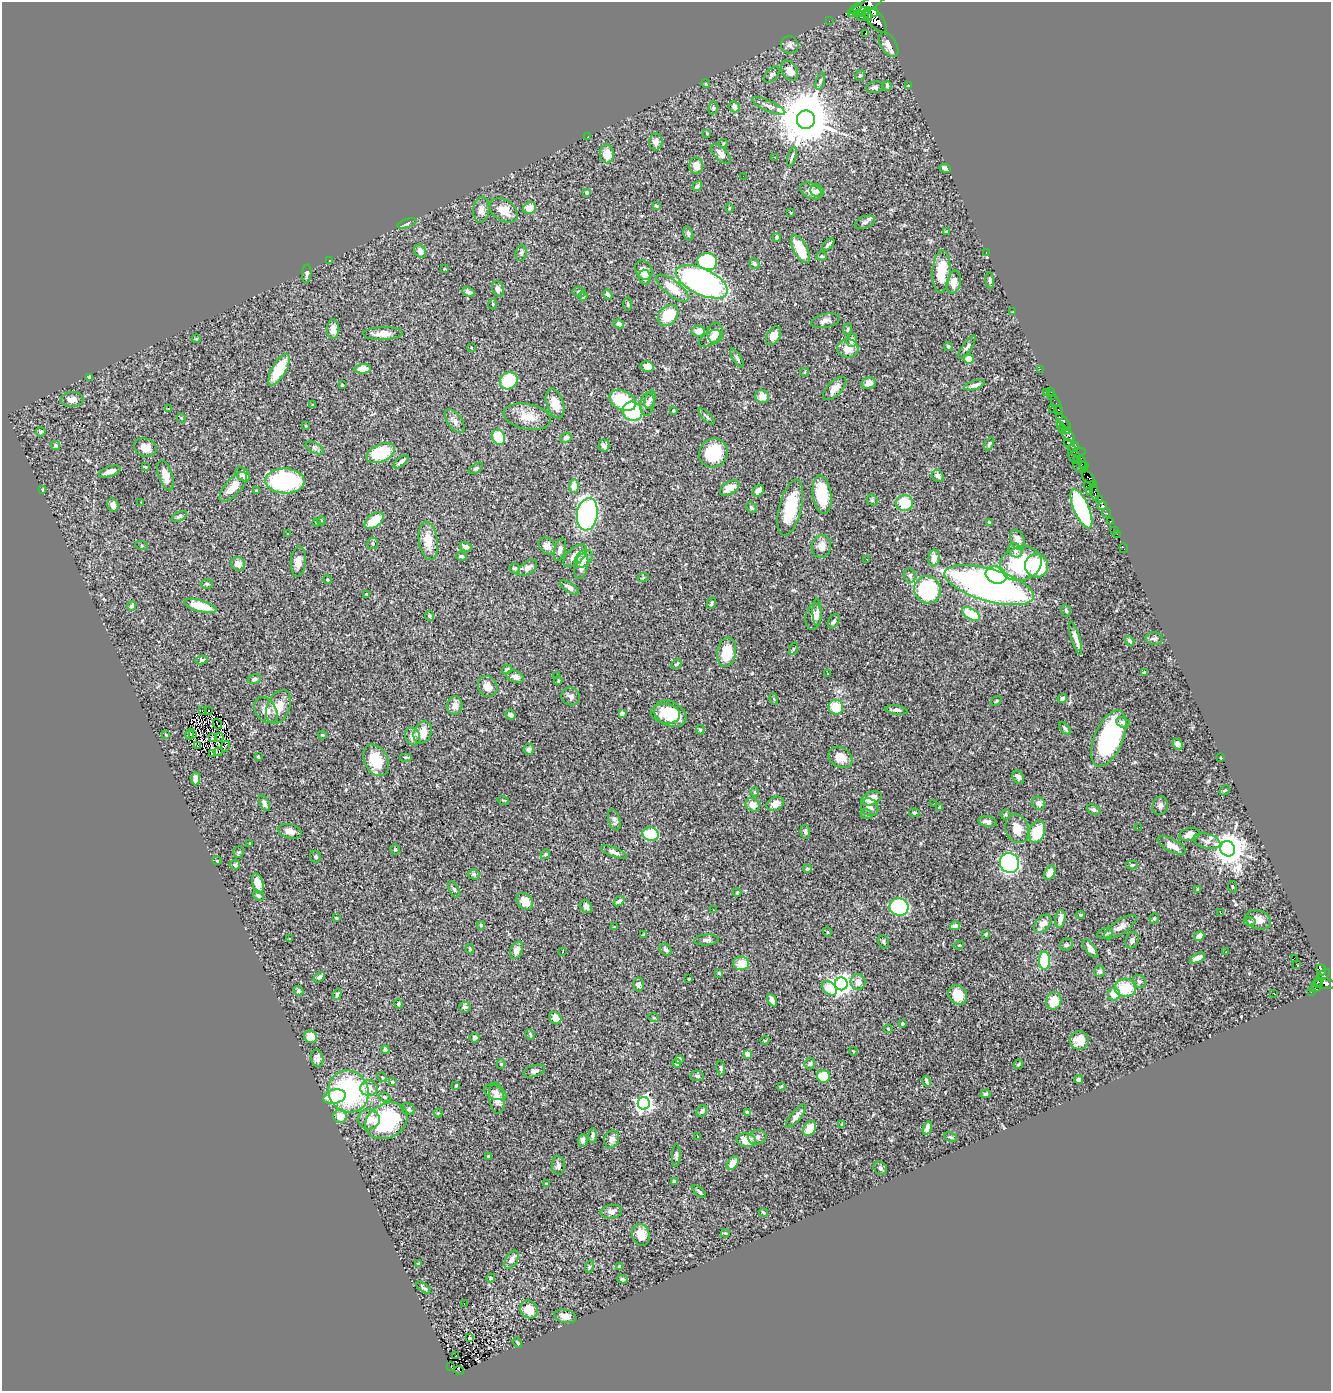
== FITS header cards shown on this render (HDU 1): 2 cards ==
NAXIS1  =                 1329
NAXIS2  =                 1389

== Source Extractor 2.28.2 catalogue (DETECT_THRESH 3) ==
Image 1329 x 1389 px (HDU 1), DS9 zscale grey, 1 PNG px = 1 image px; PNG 1333 x 1393 px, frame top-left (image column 1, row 1389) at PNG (2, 2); each listed source drawn as its Kron ellipse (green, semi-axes under 4 px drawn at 4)
Background 0.68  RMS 0.016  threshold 0.0476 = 3 sigma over >= 5 px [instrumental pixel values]
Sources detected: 481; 3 with non-positive FLUX_AUTO (blend fragments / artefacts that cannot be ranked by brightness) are neither listed nor drawn; the other 478 listed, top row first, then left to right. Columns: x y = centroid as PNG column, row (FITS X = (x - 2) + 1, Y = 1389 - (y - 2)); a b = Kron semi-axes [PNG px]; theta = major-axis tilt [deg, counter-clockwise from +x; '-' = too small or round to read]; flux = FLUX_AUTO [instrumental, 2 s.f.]
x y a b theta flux
867 5 21 5 30 3700
856 9 7 4 35 920
861 12 9 3 21 1200
874 12 4 3 - 1200
851 14 2 2 - 1600
867 15 6 3 -64 1200
862 16 7 4 -19 1200
876 20 15 7 -50 7300
829 21 2 2 - 5.8
866 34 3 3 - 6.9
790 45 9 8 - 3.8
888 45 13 7 -57 7.9
790 71 11 7 -61 9
772 75 9 5 49 2.5
860 75 5 4 - 2.1
820 81 9 4 72 2.1
706 84 4 3 - 0.92
887 86 5 4 - 2
908 86 3 2 - 0.81
875 87 8 5 10 2.8
769 106 18 5 -23 4.9
734 107 6 5 - 5.7
713 108 6 5 - 1.6
806 120 9 9 - 7200
707 133 4 4 - 0.84
588 137 2 2 - 0.57
656 142 8 6 85 5.5
723 143 4 3 - 1
607 154 9 7 -85 15
721 154 12 6 -47 6.7
775 157 2 2 - 0.75
792 157 10 3 74 2.1
696 166 8 7 - 9.2
945 168 6 3 -21 3.3
743 176 2 2 - 1.3
697 186 5 4 - 2.3
811 191 12 7 -27 7.9
817 191 7 6 - 2.5
587 192 3 3 - 2.9
656 206 4 3 - 1.3
530 208 6 5 - 14
729 208 5 3 - 1
481 210 13 8 85 6.2
504 210 15 10 -33 16
791 212 4 2 - 0.67
865 222 10 6 20 3.6
407 223 10 4 20 2.1
947 232 3 3 - 1.7
688 234 7 5 -73 2.8
777 237 4 3 - 2.4
828 244 7 3 47 2.2
800 249 15 7 -62 24
420 251 7 5 -53 5.8
986 252 2 2 - 3.3
521 253 8 5 82 2.6
822 256 5 4 - 1.3
330 261 3 2 - 1.1
707 262 10 8 -8 84
754 264 6 4 -56 2.7
445 269 4 3 - 0.79
644 270 10 8 -58 8.9
941 272 21 9 87 31
307 274 9 4 84 2.6
645 277 7 6 - 5.4
990 280 8 4 -84 2.1
702 282 28 13 -26 340
954 282 11 7 79 11
672 288 20 7 -37 19
498 289 8 5 -68 4.4
469 292 7 4 -23 3.8
579 292 6 5 - 2.3
608 295 5 4 - 2.6
583 296 5 3 - 3.8
493 304 5 3 - 0.85
628 304 7 3 -90 1.3
1013 311 2 2 - 13
668 315 12 8 48 33
825 321 15 7 12 5.4
619 324 5 4 - 5.6
333 329 10 6 89 6.7
847 329 6 3 81 1.2
698 331 7 5 9 8.9
383 333 20 6 2 10
715 333 10 8 85 9.7
773 336 10 6 58 9.7
196 339 4 3 - 0.89
710 339 12 6 31 5.7
852 340 7 5 84 5.2
948 347 4 3 - 1.3
967 347 14 4 56 3.1
471 348 4 3 - 1.2
848 348 10 9 - 12
737 358 11 3 -60 2.5
969 359 5 4 - 13
647 367 6 5 - 7.7
363 369 8 5 5 12
1040 369 2 2 - 11
279 370 18 7 60 36
805 372 4 3 - 0.69
90 378 4 3 - 2.3
509 381 9 8 - 54
869 383 7 6 - 7.7
342 385 3 3 - 2.3
975 385 11 4 18 3.9
835 388 15 6 45 9.2
1047 392 3 2 - 18
1051 392 3 2 - 34
1051 395 4 2 - 26
762 396 7 6 - 9.5
72 400 11 7 4 7.2
623 400 14 9 -28 56
650 400 9 5 74 3
555 403 15 8 -72 12
647 404 12 7 79 4.1
1057 404 10 3 -66 48
313 405 4 3 - 0.86
1052 408 3 2 - 23
169 409 3 2 - 0.72
1058 410 4 3 - 420
632 411 10 9 - 81
673 411 3 3 - 1.6
707 416 10 3 -44 2
1059 416 4 2 - 220
527 417 24 12 -11 18
181 418 5 4 - 1.5
455 421 13 7 -54 5.6
1063 421 9 4 -46 190
1060 425 2 2 - 11
306 426 4 3 - 0.94
1063 429 3 2 - 1.9
1067 431 4 2 - 26
41 432 5 4 - 2.1
1068 436 7 5 -43 470
499 437 8 6 -71 36
566 438 6 5 - 3.8
1068 443 3 2 - 120
989 444 7 4 61 1.9
604 445 6 5 - 3.9
56 446 5 4 - 2
145 447 11 9 -16 9.1
1074 447 5 3 - 630
315 448 10 5 -28 2.7
1078 452 7 2 6 43
381 453 15 8 24 60
713 453 15 14 - 38
1074 454 9 5 -71 140
1077 460 3 2 - 160
401 462 9 4 40 3.6
1081 462 6 4 -72 240
1085 465 3 3 - 300
145 467 4 2 - 1.2
1081 467 8 6 -23 140
476 468 8 4 34 1.8
110 472 11 5 17 7
243 474 8 6 -48 5.8
166 475 15 7 -71 14
938 476 6 5 - 5.2
1088 478 8 5 -45 490
285 481 19 12 -2 150
1088 485 4 2 - 170
1094 485 2 2 - 6.9
574 486 7 4 -88 9.4
233 487 18 8 48 14
730 488 11 6 31 11
42 490 3 3 - 1.8
256 491 4 3 - 1.1
758 491 6 5 - 6.1
1089 491 3 2 - 11
1095 493 8 3 -79 150
822 495 19 9 -83 40
1099 499 4 3 - 48
872 500 6 5 - 1.5
141 502 3 2 - 1.4
904 503 8 8 - 30
113 505 7 5 -76 5.4
1102 506 5 4 - 830
751 507 5 4 - 2.1
790 508 29 11 76 47
1081 509 21 7 -67 160
1106 513 5 3 - 81
587 514 16 10 80 250
179 516 8 4 29 1.9
322 521 4 3 - 1.1
374 521 11 6 37 21
1110 521 3 3 - 23
316 522 3 2 - 0.74
989 523 3 3 - 1.2
1115 530 2 2 - 5.1
287 533 3 3 - 1.3
1117 534 2 2 - 4.7
1017 540 10 7 -67 7.1
428 541 19 9 -81 20
373 543 5 5 - 2
142 546 6 4 -17 1.2
547 546 9 7 -44 5.9
821 546 11 9 77 8.4
466 547 6 5 - 4.3
1124 548 5 2 - 7.9
560 550 11 5 74 3.9
1015 550 7 6 - 3.1
461 556 5 4 - 1.7
575 556 14 7 43 13
934 558 8 5 84 10
583 559 10 7 45 8.5
867 559 3 3 - 2.5
298 561 15 7 85 7.7
1021 563 21 17 15 68
238 564 7 6 - 9.3
581 566 13 6 77 6.3
1037 566 12 11 - 58
515 568 5 4 - 1.7
528 568 11 6 36 5.8
910 575 7 6 - 2.5
996 575 11 8 -19 44
643 578 5 3 - 0.92
327 580 4 3 - 1.3
207 584 6 5 - 1.9
989 585 46 16 -16 520
569 588 11 4 -33 3.9
928 590 14 13 - 110
366 594 3 2 - 0.72
712 603 6 3 64 1.5
132 606 5 4 - 3.3
200 606 16 6 -16 30
1066 611 6 4 -71 1.8
817 612 14 4 -89 4.1
971 614 10 5 -33 37
430 616 5 4 - 2.1
814 617 13 8 83 7.3
834 621 8 5 58 2.5
1076 638 17 4 -73 6.5
1154 639 8 6 -4 2.8
1130 641 5 3 - 2.4
793 649 6 4 72 1
727 652 15 9 81 28
202 660 6 4 12 1.8
676 664 5 3 - 1.2
507 669 5 3 - 1.9
1144 673 3 3 - 1.4
827 674 2 2 - 0.75
556 675 2 2 - 5
515 677 9 5 -19 4.3
254 679 7 5 16 2.2
558 681 4 3 - 1.3
488 686 11 9 -62 7.3
571 696 9 8 - 4.2
1062 698 5 4 - 2
774 699 6 3 -73 1
996 701 5 3 - 1.2
455 706 9 7 80 5.9
279 707 18 11 66 14
836 707 7 7 - 32
202 710 2 2 - 0.49
208 710 3 2 - 0.73
266 710 14 10 -54 8.9
896 710 11 4 -8 3.4
622 714 4 3 - 2
665 714 15 9 -9 21
670 714 17 12 -27 35
510 715 5 4 - 4.2
1123 722 7 5 -27 2.9
217 724 5 2 - 1.2
1065 729 7 4 -52 2.3
700 730 4 3 - 1.4
423 732 11 8 63 14
190 734 6 2 76 0.37
166 735 4 3 - 0.85
193 735 2 2 - 0.83
322 735 4 4 - 0.96
413 736 9 7 -68 5.3
219 737 4 2 - 0.81
212 738 3 2 - 0.57
1109 738 30 14 67 140
1178 744 6 4 -55 3.9
198 745 3 2 - 0.88
225 746 5 2 - 0.71
529 749 5 5 - 2.4
218 752 4 3 - 0.5
212 754 3 2 - 0.42
258 757 3 3 - 1.2
406 757 6 3 0 1.3
840 757 13 9 -33 12
1221 758 3 2 - 0.66
376 760 17 11 -62 29
1018 777 7 5 -57 4.2
196 779 6 4 90 6.6
1225 790 5 3 - 1.2
755 792 5 3 - 1.2
872 798 10 6 16 11
503 800 5 3 - 1.1
264 803 8 4 -64 3.9
934 803 3 2 - 1.4
1039 803 7 6 - 5.6
775 804 9 6 27 6.8
753 805 7 6 - 11
1160 805 9 7 74 3.9
870 807 9 8 - 4.7
939 807 3 3 - 1.5
1094 810 7 5 -27 3
914 813 5 4 - 1.3
866 814 6 4 -19 2.2
1006 814 5 5 - 1.7
614 820 11 6 -73 3.9
988 822 9 5 -10 4.6
1139 827 2 2 - 1.1
1017 829 15 11 -71 15
290 831 12 7 -13 5.8
805 832 7 4 -82 2.9
1037 832 11 7 70 34
650 834 8 7 - 33
1189 835 10 6 12 9.2
1207 841 14 7 -15 6.4
250 843 3 3 - 1.5
1172 845 15 6 -28 11
1228 849 8 7 - 1900
395 850 5 4 - 1.3
239 852 5 5 - 1.5
614 852 14 4 -22 4.4
545 854 5 4 - 1.5
315 857 6 5 - 1.7
217 861 4 4 - 1.2
1009 863 10 9 - 250
235 865 5 4 - 2.1
1132 865 6 4 2 1.5
807 869 4 3 - 2
1050 873 7 5 60 8.7
474 874 6 5 - 1.8
258 883 10 5 -75 13
1232 887 6 3 -81 1
454 889 8 4 -63 2.2
1197 889 4 3 - 0.96
737 892 4 4 - 1.1
258 896 6 4 -36 2.1
525 901 9 7 -48 12
619 901 6 4 37 2.9
586 906 7 5 -59 3.4
899 907 9 8 - 110
713 910 3 2 - 0.82
1221 913 3 2 - 0.84
1080 915 4 3 - 1.3
336 918 3 2 - 0.93
1154 918 5 4 - 1.7
1060 919 9 5 79 6.7
1258 920 13 9 -17 11
1250 921 6 4 -3 1.8
1043 924 11 7 49 8.1
481 925 4 4 - 1.6
955 926 5 4 - 3.4
614 927 3 2 - 1.2
1120 927 19 7 34 7.7
827 932 4 3 - 0.79
986 934 3 3 - 0.98
1105 934 8 5 9 2.3
643 935 3 3 - 1.6
1199 936 5 4 - 5.5
290 939 3 2 - 0.76
706 940 12 5 4 3.9
1132 940 8 6 64 3.5
884 942 6 5 - 2.2
959 945 5 3 - 1
1066 945 7 6 - 2
470 949 4 3 - 1.3
1090 949 11 5 -53 4.2
516 950 9 5 67 8.1
666 950 7 5 -42 2.3
562 952 3 2 - 1.9
1226 952 3 2 - 1.6
1197 958 8 4 27 6.9
1294 958 2 2 - 1.9
1044 961 9 5 -89 47
741 963 8 6 -9 16
1296 964 4 2 - 5.3
1321 970 5 4 - 190
1099 971 6 5 - 3.1
719 973 3 3 - 2
1323 975 8 3 42 170
319 977 6 4 38 3
689 979 3 2 - 1
1139 981 7 6 - 2.5
858 982 8 7 - 6.9
1318 982 5 3 - 220
639 984 7 5 -87 3.1
841 984 6 6 - 620
1325 984 9 5 -8 950
1317 986 7 5 53 270
829 988 8 5 -45 24
1125 988 10 9 - 32
298 991 5 4 - 1.7
1311 992 4 3 - 29
1274 993 2 2 - 0.89
337 994 6 4 70 2
1114 994 6 6 - 15
958 995 10 8 -53 17
772 1000 7 4 -61 5.3
1054 1001 9 7 74 19
398 1004 5 3 - 1.4
465 1007 6 5 - 3.4
555 1018 7 5 -49 11
654 1018 5 3 - 1.1
902 1024 4 4 - 1.4
888 1029 4 3 - 0.8
530 1034 6 3 -65 1.3
311 1037 6 6 - 14
475 1038 5 5 - 1.9
765 1040 4 3 - 0.82
1079 1040 9 9 - 9.5
385 1050 4 4 - 2.9
853 1051 4 3 - 0.93
747 1054 4 4 - 18
317 1058 9 6 -77 4.3
679 1059 4 4 - 2.4
677 1063 4 4 - 3.6
810 1063 6 5 - 2
501 1064 4 4 - 0.99
1018 1064 5 3 - 0.93
721 1068 7 4 -83 2.3
534 1071 11 5 18 3.4
697 1076 7 5 -6 2.7
823 1076 6 6 - 26
382 1077 5 4 - 1.5
1079 1079 4 4 - 4
927 1081 5 3 - 2
392 1082 4 3 - 2.1
456 1085 3 2 - 1.1
781 1086 4 3 - 1.2
369 1088 8 8 - 8.4
348 1091 21 20 - 140
495 1092 12 6 -23 4.3
986 1094 5 3 - 1.6
334 1097 11 7 15 34
384 1097 6 4 -28 1.6
497 1098 16 7 -83 9.6
644 1103 6 6 - 370
408 1109 7 5 -31 2.2
702 1111 6 5 - 2.7
747 1112 4 3 - 1.7
438 1113 4 4 - 1.1
340 1116 7 6 - 13
796 1116 14 5 51 5
369 1119 11 10 - 9.7
386 1121 22 17 29 99
842 1125 3 2 - 1.2
810 1128 8 6 55 17
927 1128 7 4 72 4.2
593 1135 7 4 84 2.7
697 1136 2 2 - 0.74
757 1137 9 7 10 3.7
951 1137 7 4 -26 1.5
612 1139 9 7 65 5.7
583 1140 6 5 - 4.2
746 1140 10 7 -7 14
488 1156 4 3 - 0.84
676 1156 11 4 88 2.3
733 1163 8 5 53 9.4
558 1165 9 6 -88 4.6
880 1168 7 6 - 2
675 1181 4 3 - 2.3
546 1183 4 2 - 0.69
699 1192 8 4 -41 2
611 1212 11 6 8 4.3
763 1212 5 2 - 1.4
725 1233 4 2 - 1.3
641 1235 11 8 -72 13
512 1260 10 5 60 7.1
418 1264 3 3 - 1.5
589 1267 6 4 71 1.5
620 1267 4 4 - 4.4
491 1278 4 3 - 3.1
622 1279 5 4 - 1.7
424 1288 8 3 -39 2.1
464 1304 3 2 - 11
529 1309 9 8 - 21
565 1316 11 6 -13 6.8
469 1338 4 2 - 1.6
517 1342 6 3 -53 1.2
456 1356 3 2 - 2.5
451 1367 4 2 - 0.56
459 1370 5 2 - 3
At the frame edge (FLAGS 8, measured only in part): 1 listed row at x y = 867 5
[3 non-positive-flux detections neither listed nor drawn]